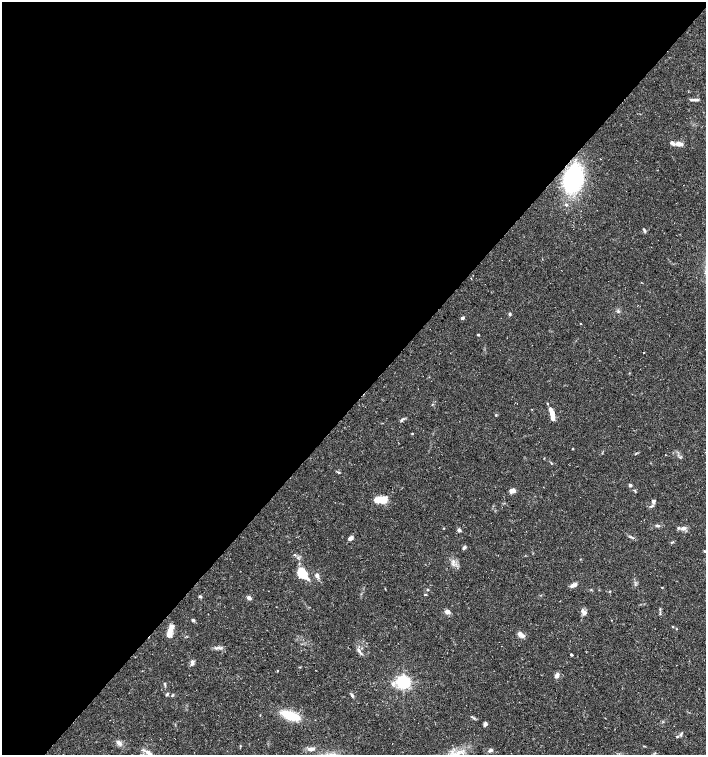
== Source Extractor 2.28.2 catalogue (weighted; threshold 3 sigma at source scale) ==
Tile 5 of 4 x 4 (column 1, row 2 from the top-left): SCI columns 165-1572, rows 3018-4522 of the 6027 x 6026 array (HDU 1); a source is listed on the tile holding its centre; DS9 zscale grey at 2 x 2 block average (1 PNG px = mean of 2 x 2 image px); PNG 708 x 757 px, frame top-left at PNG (2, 2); no overlay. Shown black and unused: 53% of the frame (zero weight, under 3 of 5 exposures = <1% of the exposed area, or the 3 px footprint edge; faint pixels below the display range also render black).
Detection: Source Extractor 2.28.2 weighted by HDU 2 'WHT'; one run over the whole footprint, this tile lists its part. Background 0.0289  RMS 0.0022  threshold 0.00999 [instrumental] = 3 sigma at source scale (4.5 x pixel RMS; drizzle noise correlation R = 1.50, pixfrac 1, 0.0396/0.0396 arcsec/px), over >= 5 px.
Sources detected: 73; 7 inside a brighter listed object's ellipse — not listed separately; the other 66 listed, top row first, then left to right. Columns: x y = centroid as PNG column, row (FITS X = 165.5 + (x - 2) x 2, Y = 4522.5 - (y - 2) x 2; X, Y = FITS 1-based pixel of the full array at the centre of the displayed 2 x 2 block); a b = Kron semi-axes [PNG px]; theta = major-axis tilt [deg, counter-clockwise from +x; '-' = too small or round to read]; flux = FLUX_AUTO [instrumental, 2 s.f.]
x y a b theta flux
696 100 10 3 2 1.7
679 144 8 4 -6 3.7
600 159 2 2 - 0.43
573 179 15 10 73 99
566 205 4 3 - 0.62
644 229 5 2 - 0.59
510 314 4 3 - 0.79
462 318 3 3 - 1.1
581 323 2 2 - 0.24
478 335 2 2 - 0.73
644 352 2 2 - 0.22
432 404 3 2 - 0.31
552 412 13 4 -69 5.3
496 415 4 3 - 0.44
401 420 4 3 - 0.71
412 434 2 2 - 0.41
573 449 2 2 - 0.35
665 455 2 2 - 0.2
339 472 4 3 - 0.54
630 485 3 3 - 1.2
512 491 4 3 - 4.2
380 500 14 6 7 11
653 501 5 4 - 1.3
651 506 6 3 19 0.78
657 526 6 3 -3 0.93
683 528 9 5 5 2.1
459 530 5 3 - 1.2
350 538 7 4 25 1.6
673 542 3 3 - 0.42
464 547 5 3 - 1
705 551 3 2 - 0.5
453 561 4 3 - 1.1
302 573 10 6 -46 20
317 575 8 5 -68 1.6
573 585 7 4 25 2.4
662 587 3 2 - 0.26
428 590 3 3 - 0.44
200 596 3 3 - 0.8
249 598 4 3 - 2.1
447 612 3 3 - 7.4
585 613 7 5 40 1.4
193 620 4 3 - 0.92
611 620 2 2 - 0.19
673 627 3 2 - 0.32
676 629 3 2 - 0.28
170 630 10 6 56 4.1
521 635 10 4 -37 2.3
219 647 4 2 - 0.64
216 648 3 2 - 0.54
359 651 7 4 -51 1.4
571 655 2 2 - 0.98
192 662 7 4 75 1.5
277 671 2 2 - 0.31
557 675 7 5 65 1.7
403 682 4 4 - 160
164 683 4 2 - 0.52
393 684 6 4 87 1.7
167 694 4 3 - 0.78
352 695 5 3 - 0.98
290 715 15 6 -19 21
485 724 4 4 - 1.6
681 734 7 3 65 0.82
119 743 6 5 - 2.2
311 749 9 4 6 2.1
490 750 7 4 21 1.1
149 753 11 5 -42 3.3
Overlapping masked pixels (flux is a lower limit): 1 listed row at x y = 573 179
Isophote crosses this tile's border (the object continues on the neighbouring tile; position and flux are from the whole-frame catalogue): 1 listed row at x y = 149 753
Diffuse or blended objects may show on this block-average render without a row.